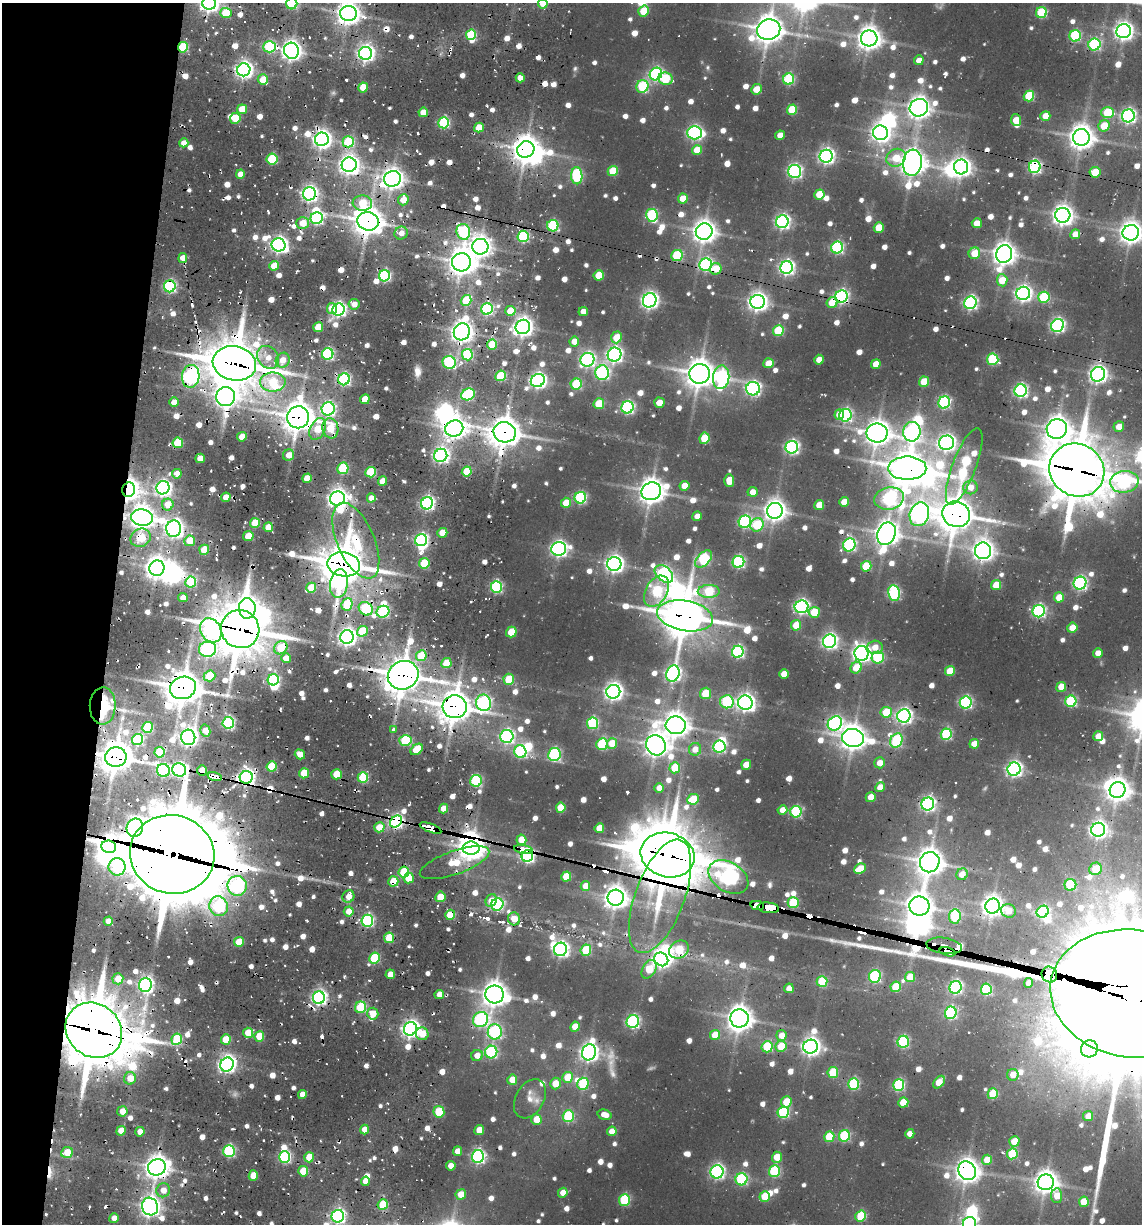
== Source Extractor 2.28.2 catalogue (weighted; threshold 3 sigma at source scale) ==
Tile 9 of 4 x 4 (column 1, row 3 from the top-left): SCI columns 250-1389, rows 1382-2603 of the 5313 x 5048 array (HDU 1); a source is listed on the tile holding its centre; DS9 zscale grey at full resolution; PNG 1144 x 1226 px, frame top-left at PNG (2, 3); each listed source drawn as its Kron ellipse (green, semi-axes under 4 px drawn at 4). Shown black and unused: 10% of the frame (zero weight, under 2 of 3 exposures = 12% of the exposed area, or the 3 px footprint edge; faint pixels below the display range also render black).
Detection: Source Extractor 2.28.2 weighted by HDU 2 'WHT'; one run over the whole footprint, this tile lists its part. Background 0.105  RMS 0.01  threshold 0.0465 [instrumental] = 3 sigma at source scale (4.5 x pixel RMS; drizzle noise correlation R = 1.50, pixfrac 1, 0.05/0.05 arcsec/px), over >= 5 px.
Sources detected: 1055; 6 too faint to see at this stretch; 30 inside a brighter object's white glare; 54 cosmic-ray / hot-pixel residue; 1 long thin detection or spike segment (spike, bleed or trail) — neither listed nor drawn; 15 inside a brighter listed object's ellipse — not listed separately; of the other 949, all 500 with FLUX_AUTO >= 12.7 (the completeness limit of this list) listed and drawn (449 fainter detections not listed), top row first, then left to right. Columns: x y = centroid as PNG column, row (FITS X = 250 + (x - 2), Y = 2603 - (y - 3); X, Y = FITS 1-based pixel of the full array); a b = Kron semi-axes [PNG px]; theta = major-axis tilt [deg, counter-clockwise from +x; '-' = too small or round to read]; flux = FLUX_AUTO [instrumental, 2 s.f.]
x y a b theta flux
209 3 7 6 - 630
292 4 6 5 - 110
543 4 5 5 - 19
644 11 5 5 - 42
226 13 5 5 - 56
348 13 8 7 - 970
1041 13 5 5 - 92
769 30 12 10 14 1500
1124 31 7 7 - 660
471 35 5 5 - 95
1075 36 6 5 - 120
869 38 8 8 - 1100
1094 45 6 6 - 160
183 47 5 5 - 85
270 47 6 5 - 130
291 51 8 7 - 730
365 53 6 6 - 520
919 60 5 4 - 13
244 70 6 6 - 550
656 74 6 6 - 240
520 78 4 4 - 16
665 79 7 6 - 45
789 79 6 5 - 100
263 80 5 5 - 28
642 86 6 6 - 100
363 87 5 4 - 25
757 89 5 5 - 21
1029 96 5 5 - 71
919 108 9 8 - 970
242 109 5 4 - 27
792 110 5 5 - 58
423 112 5 4 - 22
1108 113 6 5 - 56
1045 116 5 4 - 20
1128 116 6 6 - 340
235 118 5 5 - 39
1016 120 6 5 - 26
444 123 5 5 - 130
1104 126 6 5 - 30
479 128 5 4 - 29
694 133 7 6 - 310
881 133 7 7 - 690
780 135 5 4 - 14
1081 137 8 8 - 1200
322 139 7 6 - 610
348 142 6 5 - 90
184 143 4 4 - 13
526 149 9 8 - 1400
697 150 5 5 - 29
826 156 6 6 - 410
896 158 10 8 29 27
272 159 5 5 - 77
912 163 13 9 84 1300
349 165 7 7 - 720
961 167 7 7 - 660
1035 167 6 6 - 250
613 171 5 5 - 50
795 171 6 6 - 280
1095 172 5 5 - 34
240 174 4 4 - 15
577 176 8 5 -88 140
393 179 8 7 - 840
309 194 6 6 - 410
819 194 5 5 - 38
683 198 5 5 - 24
403 200 5 5 - 19
362 203 10 7 -5 39
652 215 6 5 - 130
1063 215 7 7 - 840
317 218 6 5 - 200
368 221 11 9 -17 1800
782 222 6 6 - 330
303 223 6 5 - 23
977 223 5 5 - 20
553 226 5 5 - 140
879 228 5 5 - 38
463 232 8 6 -74 140
704 232 8 8 - 980
401 233 7 6 - 13
1131 233 8 8 - 1000
1075 234 5 4 - 16
523 236 6 5 - 140
279 245 7 6 - 510
480 247 8 8 - 900
837 248 6 5 - 200
974 253 6 5 - 30
1004 254 9 8 - 1000
677 255 6 5 - 79
183 258 5 4 - 17
461 262 9 9 - 1300
706 265 6 6 - 250
274 266 5 4 - 21
787 267 6 6 - 380
716 269 6 5 - 27
599 275 5 5 - 44
385 276 6 5 - 160
1002 280 6 5 - 27
170 286 6 5 - 200
1023 293 7 6 - 450
841 297 6 6 - 280
1044 297 6 5 - 97
466 300 6 5 - 49
650 300 7 6 - 500
758 302 7 7 - 700
832 302 6 5 - 34
970 303 6 6 - 270
354 304 5 5 - 13
332 309 5 5 - 18
487 309 6 5 - 180
338 310 6 6 - 340
510 311 5 5 - 30
583 312 4 4 - 13
1058 325 6 6 - 280
318 327 5 5 - 29
523 327 7 7 - 670
778 331 5 5 - 68
462 332 9 8 - 920
616 337 6 5 - 30
574 341 5 5 - 17
492 345 5 5 - 50
328 354 6 5 - 190
467 355 6 5 - 110
614 355 7 6 - 430
268 357 12 10 -52 17
993 359 6 5 - 110
283 360 7 6 - 16
587 360 7 6 - 320
819 360 5 5 - 14
449 362 7 6 - 140
234 363 22 17 -12 4500
768 363 5 5 - 21
876 364 5 4 - 22
602 373 7 6 - 250
700 374 10 10 - 1600
1098 374 7 7 - 560
191 376 11 9 85 410
501 376 5 5 - 73
721 377 12 8 85 260
344 379 6 6 - 210
538 381 7 6 - 470
273 382 12 9 0 45
924 382 5 5 - 37
576 384 5 5 - 76
753 389 7 6 - 310
1021 391 6 6 - 260
468 394 7 5 25 140
226 397 9 9 - 800
365 399 5 4 - 26
174 402 5 4 - 18
944 402 6 5 - 170
659 403 5 5 - 14
599 404 5 5 - 39
627 407 6 6 - 220
328 409 7 6 - 260
839 414 5 4 - 15
845 415 6 6 - 200
298 417 11 11 - 1800
1119 427 5 5 - 15
330 428 10 8 -81 38
454 428 9 8 - 980
318 429 11 7 65 41
1057 429 10 9 - 1200
505 432 11 10 - 1900
912 432 10 8 84 360
877 433 10 9 - 1100
242 437 5 4 - 18
705 438 5 5 - 49
178 443 5 5 - 62
947 443 7 7 - 490
792 447 6 6 - 290
288 455 6 5 - 14
441 455 7 6 - 360
200 458 5 4 - 19
964 466 41 11 69 160
343 468 6 5 - 73
907 468 19 11 0 2900
1077 470 28 26 -34 5300
467 471 5 5 - 53
371 472 5 5 - 79
177 474 5 4 - 17
307 478 5 4 - 24
383 481 4 4 - 19
729 481 6 5 - 24
1124 482 14 10 6 170
684 486 5 5 - 20
970 487 7 7 - 15
163 488 7 6 - 400
129 490 7 6 - 860
651 491 10 8 21 1200
753 492 5 5 - 13
226 497 4 4 - 16
337 498 7 7 - 750
371 498 4 4 - 14
580 498 6 5 - 160
889 498 15 11 10 250
844 502 5 5 - 20
427 503 6 6 - 310
566 503 5 5 - 26
168 505 6 5 - 22
819 505 5 5 - 28
775 511 8 8 - 890
919 514 12 9 72 550
956 514 14 12 -17 2400
697 516 5 4 - 13
142 517 11 8 -9 1100
745 522 6 6 - 200
255 523 5 5 - 47
757 525 7 6 - 64
268 527 5 4 - 21
174 529 8 7 - 530
442 533 5 5 - 25
886 534 11 9 68 1100
248 536 5 5 - 23
141 538 10 9 - 21
421 540 6 6 - 240
190 541 5 5 - 27
356 541 40 18 -67 86
849 545 6 6 - 220
559 549 7 6 - 450
204 550 5 5 - 32
983 551 8 8 - 820
704 559 10 6 46 130
738 562 6 6 - 180
424 563 5 5 - 55
344 564 16 12 -9 3000
614 564 7 7 - 580
866 566 5 5 - 50
157 568 8 7 - 910
664 574 11 7 -43 250
191 582 6 5 - 86
1080 583 6 6 - 250
339 584 14 8 82 110
996 585 5 5 - 30
496 587 6 5 - 160
311 588 5 5 - 38
657 591 17 11 60 87
709 591 11 6 1 72
894 593 8 6 -83 160
1059 597 5 5 - 25
183 598 5 4 - 13
347 604 6 5 - 63
801 607 7 6 - 340
247 608 10 8 -89 740
366 609 7 6 - 100
1039 611 6 6 - 240
383 612 6 5 - 150
814 612 5 5 - 35
685 616 28 15 -10 3000
796 625 5 5 - 27
1072 628 5 5 - 21
240 629 19 19 - 4200
211 630 13 10 -61 230
362 631 5 5 - 50
511 632 5 5 - 35
347 637 7 6 - 610
829 641 7 6 - 350
875 647 7 6 - 14
281 648 7 6 - 34
208 649 8 7 - 310
738 652 6 6 - 200
861 653 7 7 - 570
1098 653 5 4 - 14
421 656 5 5 - 41
286 658 5 5 - 16
878 658 6 6 - 98
446 663 5 5 - 26
856 668 6 5 - 27
950 671 5 5 - 37
673 673 8 6 72 380
784 674 5 4 - 20
403 675 15 14 - 2600
209 676 6 5 - 48
509 679 5 5 - 37
273 680 5 5 - 140
1061 687 5 5 - 22
183 688 13 11 20 2400
613 692 7 7 - 600
705 693 6 5 - 35
1071 701 6 5 - 120
727 702 7 6 - 90
484 703 8 7 - 290
745 703 7 7 - 610
966 703 6 6 - 200
103 706 18 13 88 38
455 707 12 11 - 1900
886 712 5 5 - 46
904 716 7 6 - 420
228 723 6 5 - 180
593 723 6 5 - 140
835 723 7 6 - 330
676 725 10 9 - 1200
147 727 5 5 - 85
394 729 4 3 - 13
205 731 6 5 - 17
946 734 6 5 - 120
507 736 6 6 - 280
1098 736 5 5 - 19
188 737 8 7 - 660
853 738 11 9 -10 1300
138 739 6 5 - 120
405 740 6 5 - 88
896 741 7 6 - 110
612 743 5 5 - 25
602 744 6 5 - 110
974 744 5 4 - 17
656 745 10 9 - 1100
719 746 6 6 - 180
417 749 7 5 38 38
695 749 6 6 - 14
159 752 5 5 - 65
520 752 6 6 - 170
300 754 5 4 - 13
554 754 6 6 - 160
116 757 11 10 - 1900
880 763 5 5 - 13
746 765 5 5 - 15
272 766 5 5 - 55
675 768 5 5 - 47
1014 769 7 6 - 380
163 770 6 6 - 170
179 770 7 6 - 320
202 771 5 4 - 21
304 773 5 5 - 44
337 774 5 5 - 32
215 776 7 3 -14 480
246 777 6 6 - 490
363 777 5 5 - 83
476 781 6 6 - 120
880 787 5 4 - 17
659 788 5 4 - 16
1117 790 8 7 - 1100
871 797 5 5 - 20
693 799 6 5 - 40
928 804 6 6 - 320
443 808 5 4 - 18
561 808 5 5 - 39
782 810 5 4 - 13
796 812 6 5 - 130
396 822 7 5 39 390
379 827 5 5 - 23
135 828 9 8 - 200
430 828 11 3 -19 470
599 828 5 4 - 26
1098 830 7 7 - 510
521 840 5 5 - 23
109 847 7 6 - 930
471 848 8 6 0 1200
523 850 9 4 -9 400
172 854 42 39 -16 15000
668 855 27 22 -16 5100
527 856 6 5 - 290
930 862 10 9 - 1500
455 863 36 11 19 40
117 867 8 8 - 120
860 869 6 5 - 28
1096 869 6 6 - 32
404 872 5 5 - 55
962 874 6 5 - 15
566 876 5 5 - 42
728 877 22 14 -32 480
409 878 5 5 - 38
393 881 5 5 - 35
1070 885 6 5 - 72
237 886 10 9 - 280
585 886 5 4 - 17
348 896 6 5 - 13
660 896 60 24 70 88
440 897 5 5 - 25
616 898 8 8 - 1000
491 901 6 5 - 16
793 903 5 5 - 66
497 904 6 6 - 170
757 905 7 4 -10 1400
219 906 10 9 - 160
919 906 10 9 - 1200
993 906 7 7 - 890
768 908 11 5 -6 2200
349 911 5 5 - 16
1008 911 7 6 - 16
1043 912 6 5 - 180
450 915 5 5 - 46
955 916 7 6 - 92
514 919 6 6 - 17
108 921 4 4 - 13
367 921 6 5 - 200
389 938 5 5 - 46
239 942 5 5 - 31
944 946 18 8 -8 1000
560 949 7 6 - 390
586 950 6 5 - 62
679 950 11 8 31 50
947 952 8 3 -15 1300
374 958 5 5 - 81
661 959 7 6 - 360
649 969 10 6 59 41
390 974 5 4 - 17
1049 975 8 7 - 3900
875 976 6 6 - 130
910 977 5 5 - 26
118 979 5 5 - 24
822 982 5 5 - 64
1029 983 5 4 - 14
145 985 7 6 - 370
896 987 5 5 - 51
955 987 6 6 - 250
789 988 5 4 - 16
986 989 6 5 - 110
439 994 4 4 - 13
494 994 9 9 - 1200
1132 994 82 64 -8 80000
319 998 6 6 - 370
361 1007 6 5 - 80
951 1013 6 6 - 150
373 1014 6 5 - 19
739 1018 9 9 - 1200
480 1019 8 7 - 230
633 1022 6 6 - 220
575 1027 5 4 - 24
410 1029 7 6 - 560
94 1030 30 26 -40 6600
495 1032 7 7 - 180
248 1033 5 5 - 27
422 1034 6 6 - 22
715 1035 5 5 - 26
259 1036 5 5 - 33
781 1036 5 5 - 14
177 1039 6 5 - 68
226 1039 5 5 - 31
903 1042 6 5 - 150
781 1046 5 5 - 35
767 1047 6 5 - 69
811 1047 7 7 - 660
1089 1049 9 8 - 890
491 1052 6 6 - 150
589 1052 8 7 - 660
477 1055 6 5 - 13
227 1064 7 6 - 510
833 1072 5 5 - 55
1013 1075 6 6 - 15
568 1077 5 5 - 32
130 1078 6 6 - 19
512 1080 5 5 - 20
939 1082 7 5 50 28
555 1084 6 5 - 20
583 1084 6 5 - 73
854 1084 6 5 - 110
899 1085 6 5 - 130
302 1094 4 4 - 15
993 1094 5 5 - 59
530 1099 21 14 61 13
786 1102 6 5 - 27
903 1102 5 5 - 33
122 1111 5 5 - 16
439 1112 6 5 - 52
783 1112 6 5 - 130
604 1115 7 5 -15 13
568 1116 6 5 - 94
1088 1116 5 5 - 15
536 1119 5 5 - 29
364 1130 5 4 - 16
479 1130 5 5 - 22
121 1131 5 4 - 18
612 1131 5 4 - 14
140 1132 4 4 - 16
910 1134 4 4 - 13
844 1136 6 5 - 100
829 1137 5 5 - 46
1014 1141 5 5 - 29
229 1151 6 5 - 170
458 1151 5 4 - 14
67 1153 6 5 - 26
1012 1154 5 5 - 72
285 1157 6 5 - 170
309 1157 5 5 - 35
478 1157 6 6 - 270
777 1157 5 5 - 24
987 1160 5 5 - 26
451 1166 5 4 - 14
157 1167 9 8 - 1100
303 1171 5 5 - 37
774 1171 6 5 - 110
967 1171 10 8 -55 1100
717 1172 6 6 - 320
253 1176 5 4 - 27
741 1179 6 6 - 140
365 1181 4 4 - 15
1046 1182 8 8 - 1000
163 1190 7 7 - 15
563 1193 5 4 - 17
461 1194 5 5 - 21
765 1196 5 5 - 34
1057 1196 7 5 -87 20
624 1200 6 5 - 97
1084 1202 5 5 - 31
383 1205 5 5 - 53
150 1207 9 8 - 770
338 1216 6 6 - 310
861 1216 6 5 - 67
114 1218 5 4 - 14
969 1223 6 6 - 270
Overlapping masked pixels (flux is a lower limit): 97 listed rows (the first 20) at x y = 348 13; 183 47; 270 47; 291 51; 363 87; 322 139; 348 142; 526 149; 1035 167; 1095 172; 393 179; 309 194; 368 221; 523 236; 279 245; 461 262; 706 265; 716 269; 385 276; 170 286
Isophote crosses this tile's border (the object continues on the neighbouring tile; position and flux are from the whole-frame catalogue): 9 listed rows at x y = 209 3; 292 4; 543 4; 348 13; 1131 233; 1077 470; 1124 482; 1132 994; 969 1223